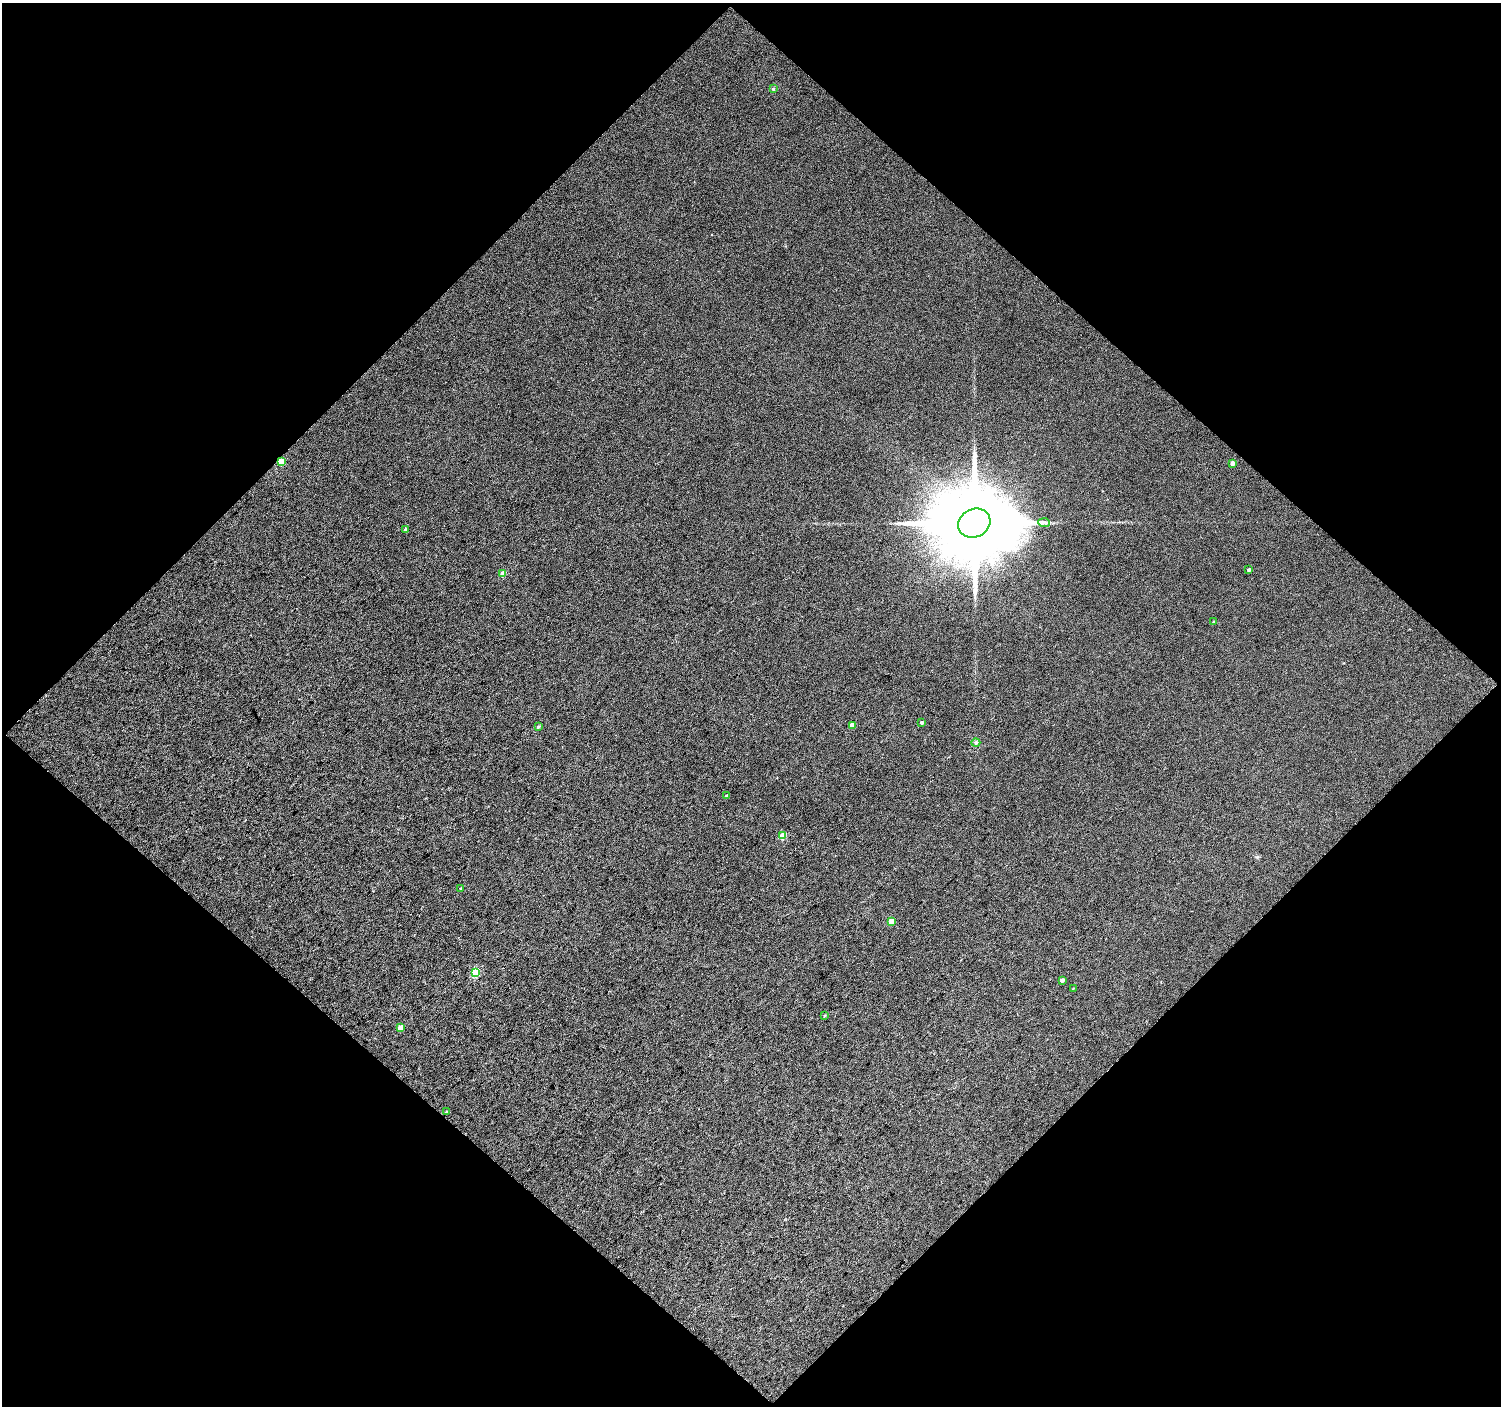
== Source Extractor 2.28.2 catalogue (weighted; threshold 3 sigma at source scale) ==
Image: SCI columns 3-3000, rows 107-2914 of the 3001 x 3002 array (HDU 1 of 3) = the unmasked area's bounding box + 8 px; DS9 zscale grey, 2 x 2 block average (1 PNG px = mean of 2 x 2 image px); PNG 1503 x 1408 px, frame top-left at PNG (2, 3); each listed source drawn as its Kron ellipse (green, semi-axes under 4 px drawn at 4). Shown black and unused: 50% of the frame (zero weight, under 3 of 4 exposures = <1% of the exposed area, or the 3 px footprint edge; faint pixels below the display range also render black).
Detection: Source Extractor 2.28.2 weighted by HDU 2 'WHT'. Background 0.0154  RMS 0.011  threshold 0.0501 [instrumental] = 3 sigma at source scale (4.5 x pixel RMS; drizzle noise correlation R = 1.50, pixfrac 1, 0.0396/0.0396 arcsec/px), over >= 5 px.
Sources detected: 23; all 23 listed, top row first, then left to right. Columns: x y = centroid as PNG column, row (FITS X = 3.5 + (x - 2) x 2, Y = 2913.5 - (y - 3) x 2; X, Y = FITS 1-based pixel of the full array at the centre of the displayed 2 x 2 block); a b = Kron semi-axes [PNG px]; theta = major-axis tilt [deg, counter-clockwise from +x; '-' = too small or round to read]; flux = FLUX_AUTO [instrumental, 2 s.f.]
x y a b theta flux
773 89 3 3 - 2.3
281 461 3 3 - 61
1232 463 3 3 - 14
974 523 17 14 26 45000
1044 523 6 2 -5 5
406 529 3 2 - 2.2
1249 570 3 3 - 4.2
503 574 3 3 - 27
1213 621 2 2 - 1.5
922 723 3 2 - 4.1
852 725 3 3 - 20
538 727 3 3 - 3.7
976 743 4 4 - 4.3
726 796 3 2 - 3.1
783 835 3 3 - 49
461 888 3 2 - 1.7
891 921 3 3 - 40
475 972 3 3 - 110
1062 980 3 3 - 8.8
1073 988 3 2 - 1.3
825 1016 3 2 - 2.2
400 1028 3 3 - 32
446 1112 4 2 - 4.5
Overlapping masked pixels (flux is a lower limit): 1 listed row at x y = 281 461
Diffuse or blended objects may show on this block-average render without a row.